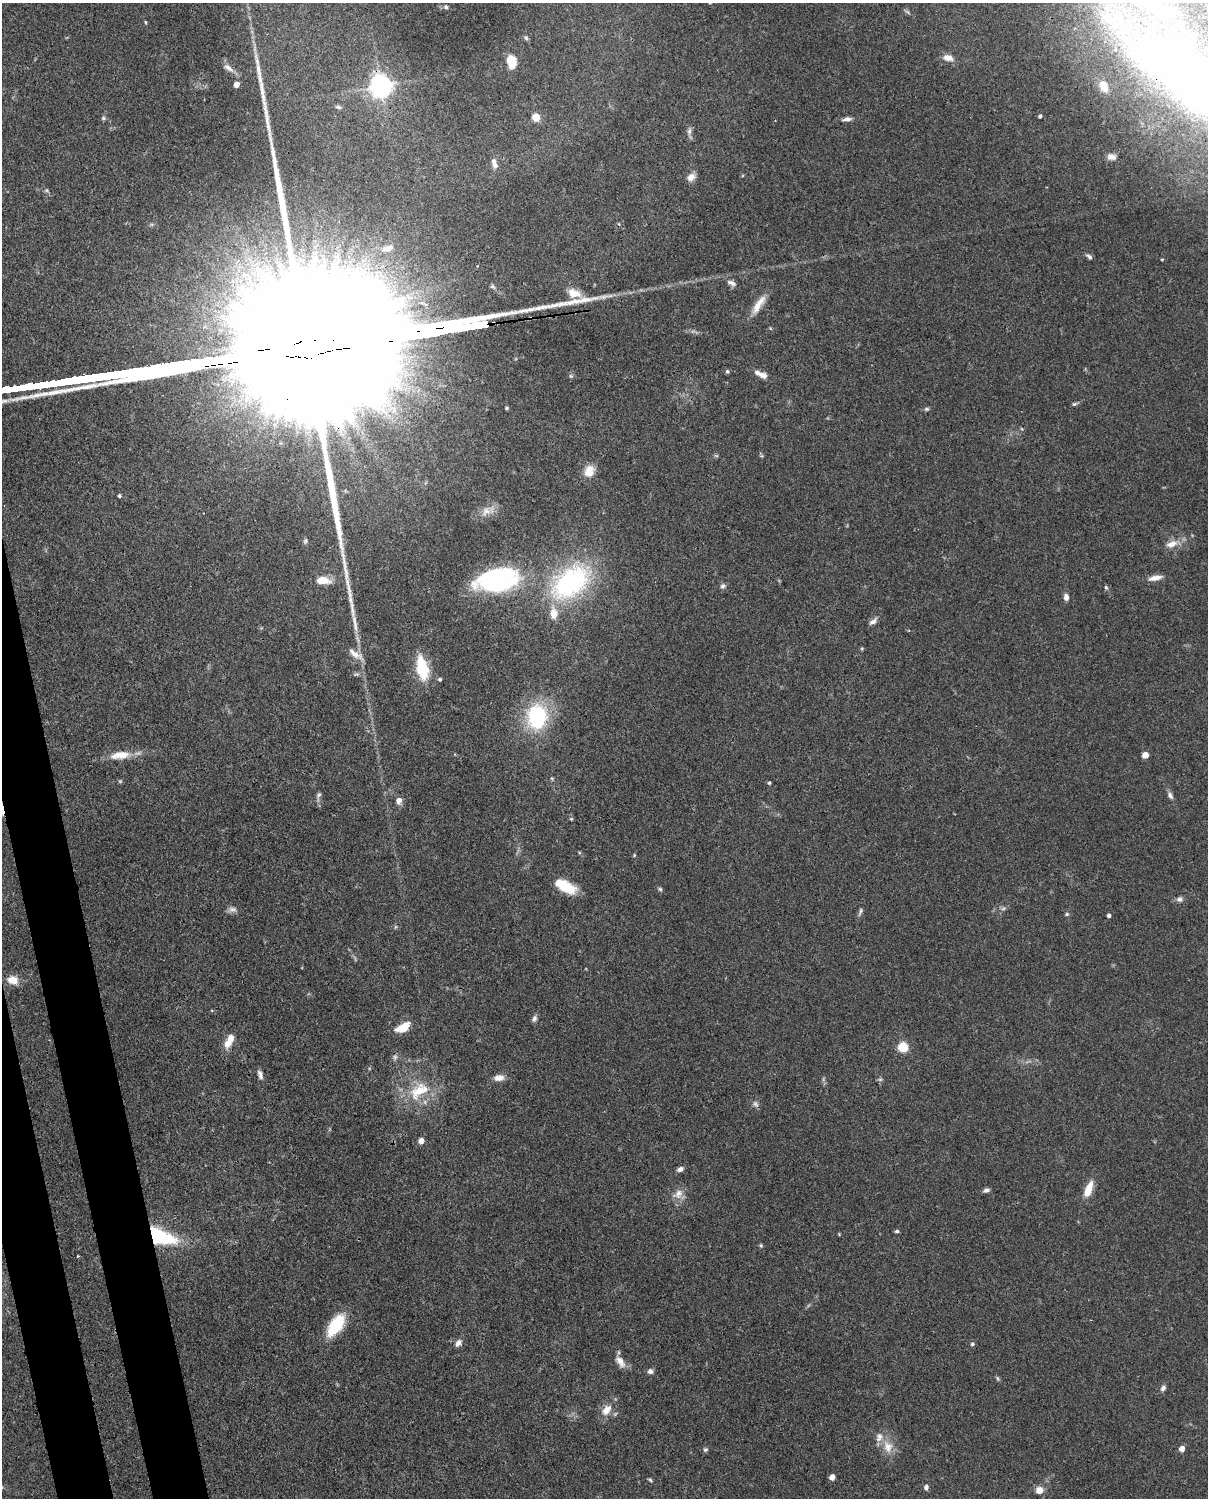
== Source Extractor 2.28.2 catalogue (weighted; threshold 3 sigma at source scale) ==
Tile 7 of 4 x 3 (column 3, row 2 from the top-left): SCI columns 2500-3705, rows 1761-3256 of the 5002 x 4907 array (HDU 1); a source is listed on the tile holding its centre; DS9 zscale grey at full resolution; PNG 1210 x 1500 px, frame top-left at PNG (2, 3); no overlay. Shown black and unused: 4% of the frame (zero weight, under 3 of 4 exposures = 7% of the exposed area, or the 3 px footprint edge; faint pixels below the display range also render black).
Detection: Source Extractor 2.28.2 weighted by HDU 2 'WHT'; one run over the whole footprint, this tile lists its part. Background 0.114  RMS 0.0042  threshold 0.0189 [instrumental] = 3 sigma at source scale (4.5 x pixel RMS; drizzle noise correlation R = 1.50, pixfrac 1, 0.05/0.05 arcsec/px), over >= 5 px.
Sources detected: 114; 1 too faint to see at this stretch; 4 inside a brighter object's white glare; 2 cosmic-ray / hot-pixel residue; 1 long thin detection or spike segment (spike, bleed or trail) — not listed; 7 inside a brighter listed object's ellipse — not listed separately; the other 99 listed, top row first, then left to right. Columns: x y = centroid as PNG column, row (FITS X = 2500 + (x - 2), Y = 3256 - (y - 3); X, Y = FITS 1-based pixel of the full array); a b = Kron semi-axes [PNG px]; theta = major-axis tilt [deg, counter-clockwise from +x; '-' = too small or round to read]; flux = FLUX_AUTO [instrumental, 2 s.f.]
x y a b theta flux
446 7 5 4 - 0.67
145 22 5 3 - 0.43
526 38 7 5 -46 0.72
948 58 13 8 -13 3.1
512 61 12 9 -82 8.3
229 68 17 7 -36 2.6
1193 83 185 58 -30 260
236 84 5 4 - 4.2
381 86 7 7 - 350
338 107 9 5 -16 0.92
1040 116 4 3 - 0.86
536 117 8 8 - 4.6
103 118 6 5 - 0.79
847 119 12 5 7 1.8
689 131 11 5 84 1.6
1111 157 11 8 -7 2.3
494 163 15 7 -70 2.6
691 177 11 9 36 2.8
47 190 6 4 -60 0.72
388 248 21 9 18 5.6
1089 257 8 5 -44 1.2
248 279 39 13 -53 21
731 283 13 6 -27 1.9
758 305 29 8 57 6
727 371 5 5 - 0.77
763 375 11 7 -20 2.8
1074 404 7 5 15 0.81
507 408 5 4 - 0.62
926 409 6 5 - 0.8
716 456 6 4 -1 0.58
589 471 14 12 65 5.5
119 496 4 4 - 0.74
486 511 16 11 36 4.6
305 541 7 5 67 0.86
1172 544 20 9 19 4.7
1155 578 19 6 12 3.2
323 580 14 7 -4 7.5
570 582 62 37 39 64
495 583 49 19 -3 53
723 586 7 7 - 1.2
1106 587 7 4 -63 0.71
1066 597 8 6 -88 2.1
873 621 13 6 41 1.9
862 648 5 4 - 0.49
355 654 23 8 -35 3.9
422 669 22 10 -78 21
357 674 7 5 -10 0.86
440 679 5 4 - 0.6
537 717 24 19 87 38
120 755 28 10 7 7.5
1145 755 5 4 - 7.6
769 783 5 4 - 0.53
319 795 8 5 52 1.1
1170 795 9 6 -61 1.6
399 801 9 7 88 2.2
634 855 4 3 - 0.44
566 886 20 12 -32 11
660 889 5 5 - 0.69
1180 899 8 7 - 1.5
232 909 11 8 0 1.8
1003 909 7 4 3 0.86
860 911 13 5 70 1.2
1067 914 6 4 16 0.69
1109 915 4 4 - 1.3
395 927 6 4 71 0.51
13 980 15 11 -15 4.7
534 1018 9 6 67 1.3
403 1027 16 8 28 7.2
228 1043 17 9 65 5
903 1047 5 5 - 31
260 1074 11 5 -73 1.8
499 1078 13 8 4 3.2
880 1079 6 4 0 0.72
419 1091 33 20 36 17
755 1104 9 7 -53 1.4
421 1141 5 5 - 3.5
680 1169 8 5 23 1.6
1088 1189 18 7 69 7.6
986 1190 9 5 18 1.3
678 1194 15 11 41 4
897 1231 6 4 12 0.75
159 1236 27 12 -19 42
761 1245 6 5 - 0.58
77 1256 3 2 - 0.38
336 1325 25 12 55 19
458 1343 11 7 48 2.2
972 1344 5 4 - 0.97
620 1361 16 8 -58 3.8
650 1371 6 6 - 1.6
997 1378 8 3 -71 0.65
1163 1388 8 6 53 1.4
606 1410 16 10 53 5.1
888 1447 18 13 -71 6.2
1182 1449 4 4 - 4.5
705 1450 6 6 - 0.81
832 1477 5 4 - 4.5
650 1480 6 4 -32 0.62
926 1487 7 5 -86 1.4
1039 1490 9 9 - 3.4
Overlapping masked pixels (flux is a lower limit): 3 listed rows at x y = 1193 83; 381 86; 159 1236
Isophote crosses this tile's border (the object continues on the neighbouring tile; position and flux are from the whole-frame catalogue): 1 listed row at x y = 1193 83